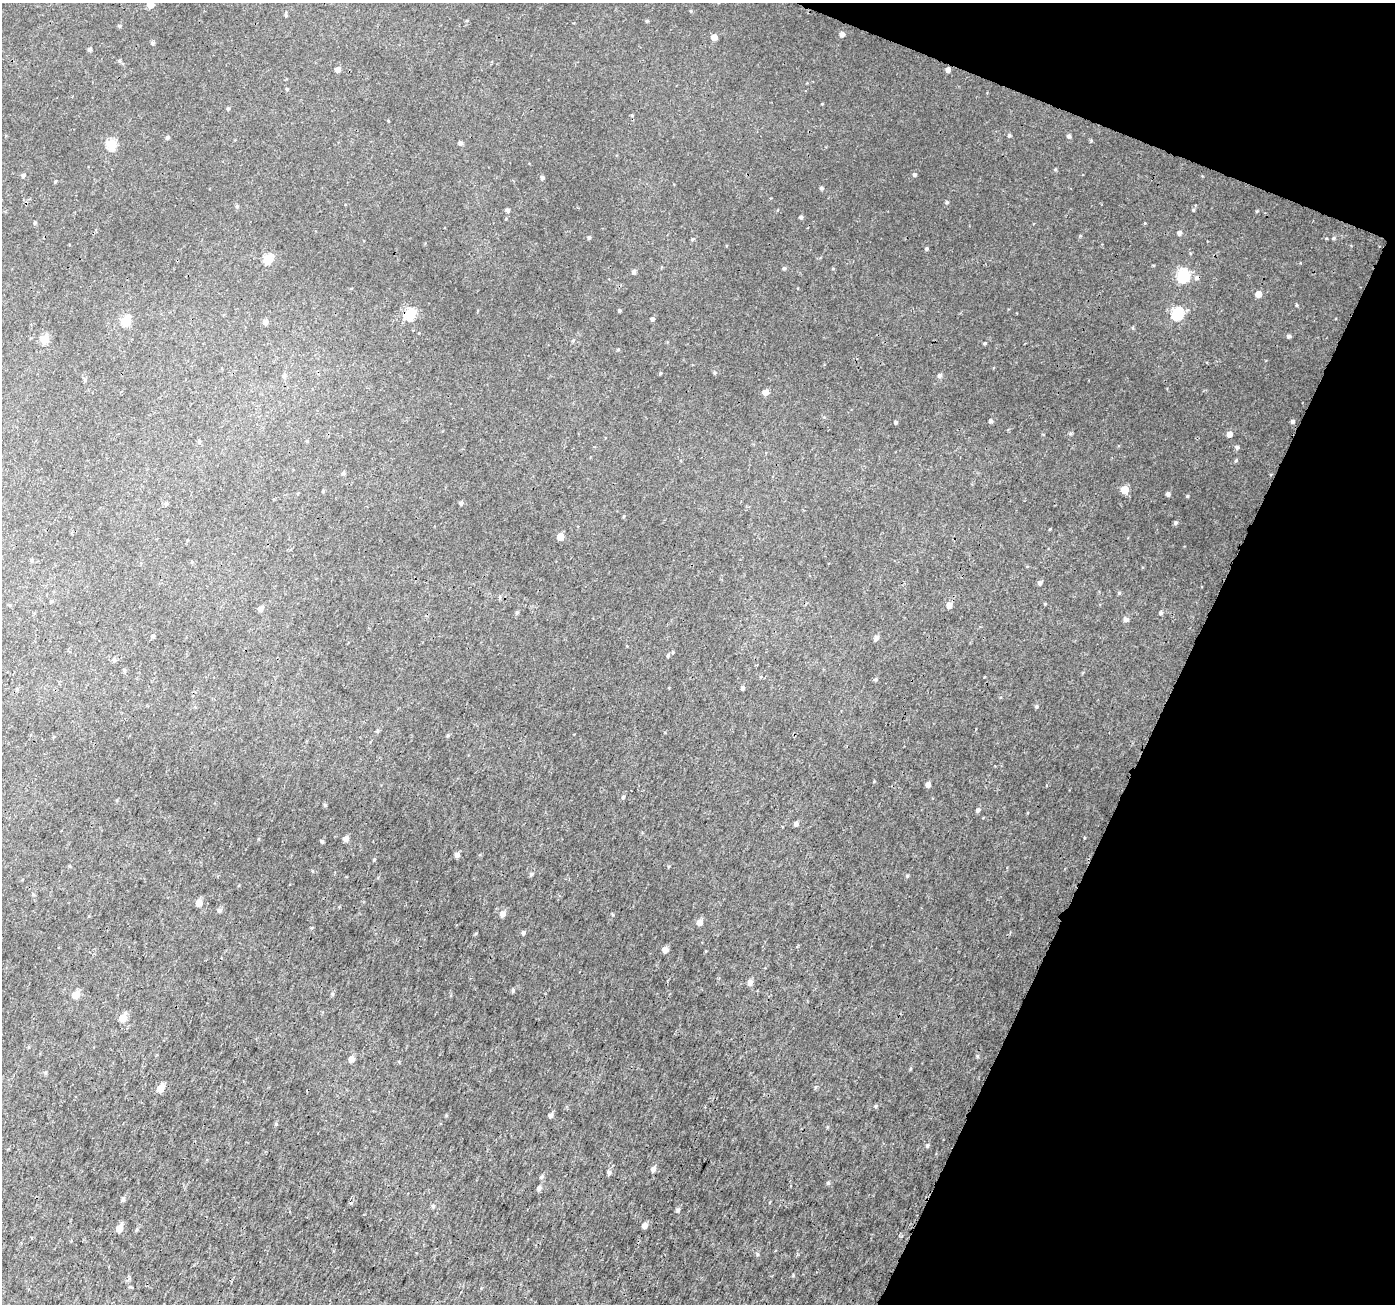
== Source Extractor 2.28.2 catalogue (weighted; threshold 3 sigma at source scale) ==
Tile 8 of 4 x 4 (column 4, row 2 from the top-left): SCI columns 4207-5599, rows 2913-4214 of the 5621 x 5762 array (HDU 1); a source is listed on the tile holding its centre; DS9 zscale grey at full resolution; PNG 1397 x 1306 px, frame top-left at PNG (2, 3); no overlay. Shown black and unused: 19% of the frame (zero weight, under 3 of 4 exposures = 4% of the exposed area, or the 3 px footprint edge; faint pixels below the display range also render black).
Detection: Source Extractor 2.28.2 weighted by HDU 2 'WHT'; one run over the whole footprint, this tile lists its part. Background 0.0122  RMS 0.0026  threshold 0.0116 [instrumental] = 3 sigma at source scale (4.5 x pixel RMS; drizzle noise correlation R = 1.50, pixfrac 1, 0.0396/0.0396 arcsec/px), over >= 5 px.
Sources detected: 120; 1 cosmic-ray / hot-pixel residue — not listed; the other 119 listed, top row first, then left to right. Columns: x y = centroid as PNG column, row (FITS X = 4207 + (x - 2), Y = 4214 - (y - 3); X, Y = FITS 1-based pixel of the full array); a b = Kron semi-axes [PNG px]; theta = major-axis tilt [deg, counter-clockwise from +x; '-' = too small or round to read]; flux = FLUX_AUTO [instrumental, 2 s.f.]
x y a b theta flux
150 5 5 5 - 3.6
647 21 4 4 - 0.26
119 26 4 4 - 0.3
842 34 5 5 - 0.91
714 37 5 5 - 1.6
153 43 4 4 - 0.42
90 49 4 4 - 0.47
119 61 5 4 - 0.36
337 70 5 4 - 1.1
948 70 4 4 - 0.97
287 89 4 3 - 0.23
228 109 4 4 - 0.28
1009 135 4 4 - 0.32
1069 136 5 4 - 0.47
167 137 5 4 - 0.36
460 143 5 4 - 0.48
111 144 5 5 - 12
1055 169 5 3 - 0.25
23 175 4 4 - 0.47
914 175 4 4 - 0.4
543 177 5 5 - 0.38
821 188 5 4 - 0.37
947 202 4 4 - 0.31
237 206 5 4 - 0.28
507 210 5 4 - 0.47
1193 210 5 3 - 0.23
801 217 4 4 - 0.38
35 223 5 4 - 0.28
1179 233 5 5 - 0.73
589 237 4 4 - 0.34
1333 238 5 4 - 0.3
926 249 4 4 - 0.34
268 259 5 5 - 10
784 268 5 4 - 0.32
634 272 5 5 - 0.45
1182 275 6 5 - 24
1258 294 5 4 - 2.3
1297 305 5 3 - 0.24
619 310 4 4 - 0.27
1177 313 6 5 - 21
410 314 5 5 - 14
652 319 4 4 - 0.52
126 321 5 5 - 9.3
265 322 5 5 - 0.94
1289 336 5 4 - 0.48
45 339 5 5 - 7.5
985 343 4 4 - 0.26
940 376 5 5 - 0.58
765 392 5 4 - 1.7
990 421 4 4 - 0.53
896 422 4 4 - 0.38
1292 422 4 4 - 0.45
1229 434 5 5 - 1.2
199 441 4 4 - 0.25
1237 447 5 4 - 0.45
1236 460 5 3 - 0.27
343 473 5 4 - 0.34
1125 490 5 5 - 4.8
1168 494 5 4 - 0.54
1187 496 4 3 - 0.22
166 503 6 4 20 0.33
461 503 4 4 - 0.41
1176 523 5 5 - 0.39
560 537 5 4 - 3.1
32 560 5 3 - 0.25
1040 583 5 5 - 0.57
1119 593 5 4 - 0.26
949 605 5 5 - 1.4
260 609 5 5 - 0.77
517 612 5 4 - 0.3
1161 613 5 4 - 0.37
1126 619 5 5 - 0.67
153 636 4 4 - 0.3
876 638 6 5 - 0.72
673 652 5 3 - 0.21
668 655 5 4 - 0.3
114 660 5 4 - 0.42
876 679 5 4 - 0.3
742 688 4 4 - 0.47
17 689 4 4 - 0.27
1036 706 4 3 - 0.36
928 785 4 4 - 0.9
623 797 4 4 - 0.37
325 805 4 4 - 0.32
978 810 5 4 - 0.48
796 824 5 4 - 0.75
346 839 5 5 - 1.2
322 841 5 3 - 0.37
457 855 5 5 - 0.88
374 859 4 4 - 0.24
531 874 5 4 - 0.37
907 876 4 4 - 0.25
33 894 5 4 - 0.26
199 902 5 5 - 2
220 910 5 5 - 0.54
503 914 5 5 - 1.2
700 922 5 5 - 1.6
523 933 5 4 - 0.4
665 950 5 4 - 1.6
750 982 6 5 - 1
513 990 5 4 - 0.33
332 994 5 4 - 0.33
76 995 5 5 - 3.6
123 1018 5 5 - 2.9
977 1056 5 4 - 0.27
351 1059 5 5 - 1.5
160 1088 6 5 - 2.6
875 1106 5 4 - 0.26
551 1116 5 5 - 0.61
927 1145 6 4 -85 0.36
653 1169 6 5 - 0.81
609 1172 5 5 - 0.55
542 1177 5 4 - 0.41
539 1188 6 5 - 0.63
123 1199 5 4 - 0.54
433 1206 5 4 - 0.33
678 1210 5 4 - 0.41
644 1225 5 4 - 1.4
119 1228 5 5 - 3
Overlapping masked pixels (flux is a lower limit): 1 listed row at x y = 948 70
Isophote crosses this tile's border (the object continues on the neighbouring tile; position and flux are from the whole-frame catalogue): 1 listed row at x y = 150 5
Unlisted compact peaks at least as high as the median listed source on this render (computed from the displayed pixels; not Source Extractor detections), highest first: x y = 828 1183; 1257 211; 1091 141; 1050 529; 793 1275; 757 1254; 1071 433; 1145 223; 1080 236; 910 1069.